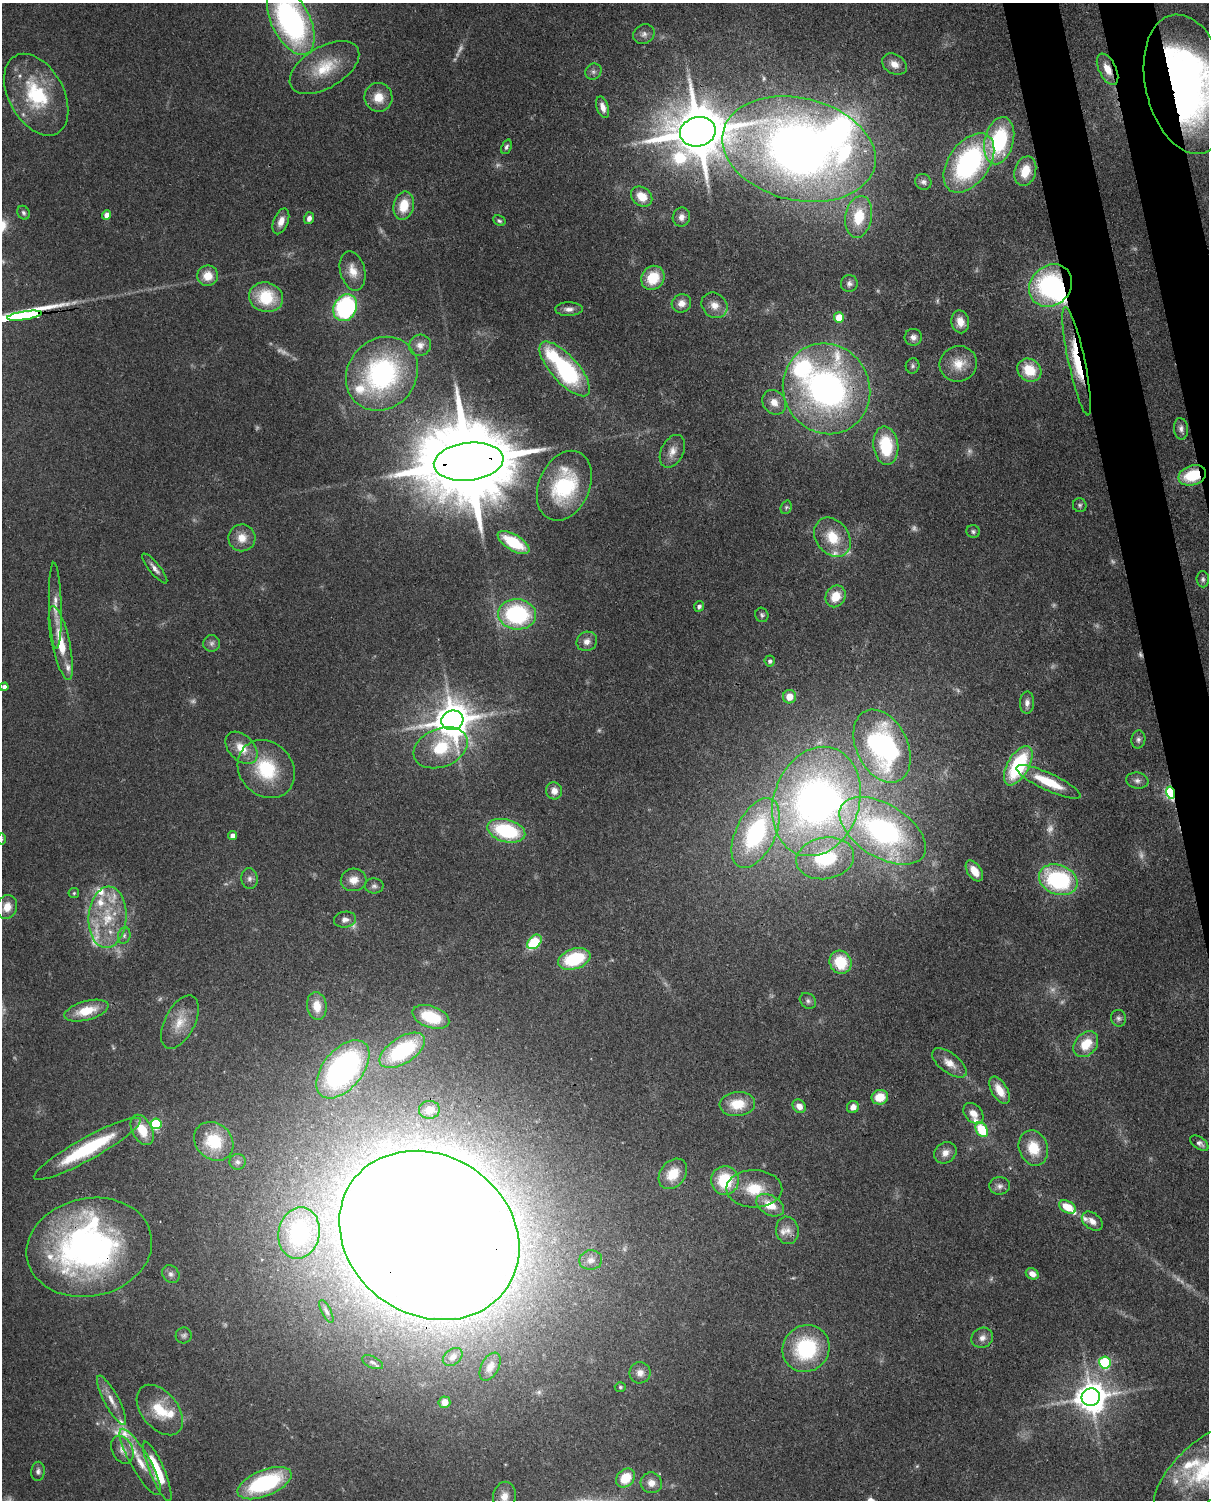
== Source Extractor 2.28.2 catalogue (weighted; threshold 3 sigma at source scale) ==
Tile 6 of 4 x 3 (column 2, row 2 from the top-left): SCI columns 1297-2503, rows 1652-3149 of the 5005 x 4918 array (HDU 1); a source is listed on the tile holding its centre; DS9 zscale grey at full resolution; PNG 1211 x 1502 px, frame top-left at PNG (2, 3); each listed source drawn as its Kron ellipse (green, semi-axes under 4 px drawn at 4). Shown black and unused: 4% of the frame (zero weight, under 3 of 4 exposures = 7% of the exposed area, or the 3 px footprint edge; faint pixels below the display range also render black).
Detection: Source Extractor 2.28.2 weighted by HDU 2 'WHT'; one run over the whole footprint, this tile lists its part. Background 0.109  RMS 0.0041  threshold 0.0184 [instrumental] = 3 sigma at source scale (4.5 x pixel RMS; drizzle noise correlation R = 1.50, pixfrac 1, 0.05/0.05 arcsec/px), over >= 5 px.
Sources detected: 221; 25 too faint to see at this stretch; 6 inside a brighter object's white glare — neither listed nor drawn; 21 inside a brighter listed object's ellipse — not listed separately; the other 169 listed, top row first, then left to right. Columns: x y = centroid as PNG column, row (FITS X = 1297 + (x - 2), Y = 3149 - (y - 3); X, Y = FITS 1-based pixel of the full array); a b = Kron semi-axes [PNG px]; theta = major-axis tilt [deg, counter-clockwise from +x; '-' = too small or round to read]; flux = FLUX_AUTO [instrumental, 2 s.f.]
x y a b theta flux
291 20 37 19 -64 120
644 34 11 9 32 2.2
894 64 13 9 -32 3.7
324 67 38 20 30 18
1107 69 17 8 -63 5.9
593 72 8 7 - 1.4
1187 84 71 41 -77 250
36 95 44 27 -61 33
378 97 14 14 - 7.2
603 107 11 6 -72 2.9
698 132 18 14 12 2900
999 141 24 14 76 41
506 147 7 5 67 1.1
799 149 78 51 -13 370
969 163 33 20 55 76
1025 171 15 10 73 10
923 182 8 7 - 1.5
642 196 11 9 -38 7.1
404 206 14 10 77 9.9
23 213 7 6 - 1
107 215 4 4 - 4.7
681 217 9 8 - 2.7
859 217 21 13 80 14
309 218 6 5 - 1.9
281 221 13 7 69 3.8
499 221 7 5 -28 0.79
353 271 20 12 -75 5.9
208 276 10 10 - 6.9
653 278 12 11 - 13
849 283 8 8 - 1.7
1051 286 23 19 43 61
266 297 17 14 -16 20
681 303 10 9 - 3.3
714 305 14 11 -40 4.2
345 308 14 11 62 64
569 309 13 7 0 2.4
24 316 17 3 9 1200
839 317 5 5 - 12
960 322 11 9 -78 4.8
913 337 8 8 - 2.2
420 345 11 10 - 3
1077 361 55 8 -78 18
958 364 19 17 19 8.1
912 366 8 7 - 1.1
565 369 34 13 -48 62
1029 370 13 11 -39 12
382 374 39 34 51 77
826 389 46 43 -60 160
774 402 13 11 -48 4.6
1181 429 10 7 -84 1.7
886 446 19 12 -84 23
672 451 17 11 63 4.2
469 462 35 19 7 9700
1192 475 14 10 18 17
564 486 36 25 66 38
1080 505 7 6 - 0.93
786 507 7 5 69 0.83
973 531 7 6 - 0.95
832 537 21 16 -52 12
242 538 13 13 - 5.8
513 542 18 8 -31 19
155 568 18 5 -51 2.4
1203 579 8 6 -86 1.1
836 596 11 9 57 7.7
55 606 43 6 -88 5.7
699 606 5 4 - 1.2
517 614 19 15 -4 49
762 615 7 6 - 0.97
587 641 10 9 - 3
61 643 38 9 -78 13
212 643 8 8 - 1.7
770 661 5 5 - 1.2
4 687 4 4 - 2.1
789 697 7 6 - 4.8
1027 703 11 7 86 2.2
452 720 11 9 16 1100
1138 739 9 7 80 1.4
882 746 39 25 -64 95
241 748 19 12 -45 7.9
441 748 28 19 22 25
1018 766 22 10 60 37
266 769 31 26 -49 26
1137 781 11 8 -7 2
1048 782 35 8 -25 15
554 791 8 8 - 3.1
1170 793 6 4 -78 72
816 801 56 43 72 200
506 831 19 11 -16 33
883 831 48 26 -32 110
756 833 37 19 65 59
232 836 4 4 - 3
2 839 6 4 -90 0.52
825 858 29 20 9 27
974 871 12 7 -55 6
249 879 10 8 -88 1.9
354 880 13 11 4 4.6
1058 880 20 14 -21 48
374 886 9 7 -1 1.5
74 893 5 5 - 0.63
7 907 12 10 71 5.5
108 917 31 19 86 21
345 920 11 8 8 2.4
124 936 8 6 75 1.4
534 942 8 5 44 21
574 959 17 10 18 26
840 962 12 10 -65 16
808 1001 9 7 -40 1.3
317 1006 14 9 -83 6.8
86 1011 23 9 15 11
431 1017 19 10 -20 17
1118 1018 8 7 - 1.5
180 1022 29 15 63 9.4
1086 1044 14 10 50 10
402 1050 25 13 33 32
949 1063 20 9 -37 4.9
343 1069 34 19 50 99
999 1090 15 8 -60 6.8
880 1097 8 7 - 8.6
737 1104 18 12 4 11
799 1106 7 6 - 3.7
853 1107 6 5 - 2.7
429 1110 10 9 - 3.4
973 1113 12 8 -48 3.6
156 1124 5 5 - 37
142 1130 16 10 -63 9.7
982 1130 8 5 -60 18
214 1141 21 17 -42 19
1199 1143 10 5 -35 1.7
1033 1148 18 14 -71 12
87 1149 61 11 29 36
945 1153 12 10 40 3.2
237 1162 8 8 - 1.6
673 1174 17 12 52 9.6
725 1180 14 13 - 20
1000 1186 10 9 - 2
754 1189 28 18 -1 14
770 1205 15 9 -30 8.6
1068 1207 9 6 -29 10
1092 1221 12 8 -38 3
787 1230 14 11 -79 3.7
299 1233 26 20 78 39
429 1235 94 80 -34 3300
89 1247 63 49 12 160
591 1260 11 9 5 2.6
171 1274 10 8 -46 1.8
1032 1274 7 5 -31 3.5
326 1311 13 4 -63 1.2
184 1335 8 8 - 1.3
982 1338 11 9 29 2.8
806 1349 24 23 - 36
453 1357 11 7 40 2.2
373 1362 11 5 -25 1.2
1105 1362 6 6 - 42
490 1367 15 8 62 3.4
640 1373 10 10 - 3
620 1387 5 4 - 0.64
1091 1397 9 8 - 780
111 1400 28 7 -62 4.5
444 1402 6 5 - 3.6
160 1410 29 18 -51 14
122 1450 14 10 -64 3.5
140 1462 38 9 -60 9.5
1207 1468 65 28 40 38
38 1471 9 7 86 1.5
157 1471 32 7 -67 20
626 1478 10 8 45 10
265 1483 29 13 22 47
651 1483 11 10 - 3.7
504 1497 15 11 80 4.4
Overlapping masked pixels (flux is a lower limit): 12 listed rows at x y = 1107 69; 1187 84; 698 132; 799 149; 1051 286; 24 316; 1077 361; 469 462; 1192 475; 1170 793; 429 1235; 89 1247
Isophote crosses this tile's border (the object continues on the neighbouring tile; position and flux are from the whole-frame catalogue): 5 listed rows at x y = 291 20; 1187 84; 2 839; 1207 1468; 504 1497